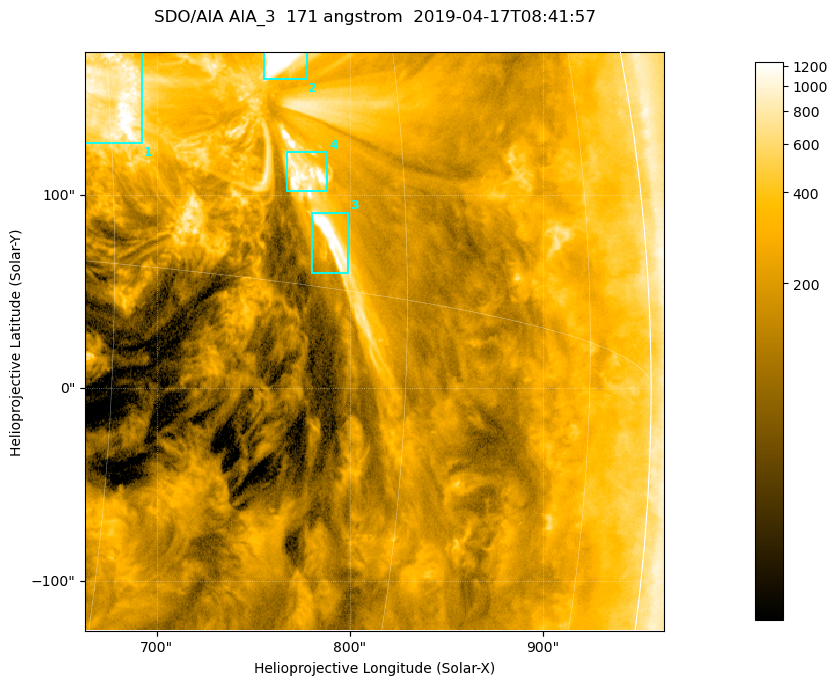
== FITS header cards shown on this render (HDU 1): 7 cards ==
TELESCOP= 'SDO/AIA '           / For AIA: SDO/AIA
INSTRUME= 'AIA_3   '           / For AIA: AIA_ATA1, AIA_ATA2, AIA_ATA3 or AIA_AT
WAVELNTH=                  171 / [angstrom] Wavelength
WAVEUNIT= 'angstrom'           / Wavelength unit: angstrom
DATE-OBS= '2019-04-17T08:41:57.347' / [ISO] Date when observation started; ISO 8
CTYPE1  = 'HPLN-TAN'           / CTYPE1; Typically HPLN
CTYPE2  = 'HPLT-TAN'           / CTYPE2; Typically HPLT

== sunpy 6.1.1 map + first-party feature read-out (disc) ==
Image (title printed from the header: SDO/AIA AIA_3  171 angstrom  2019-04-17T08:41:57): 500 x 500 px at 0.599 arcsec/px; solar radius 956 arcsec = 1595 px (partial field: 3.0% of the solar disc is inside the frame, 96% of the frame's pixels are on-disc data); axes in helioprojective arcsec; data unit not stated in the header (colour bar unlabelled)
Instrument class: DISC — disc imager (sunpy class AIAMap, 171 A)
Bright regions (active regions / flare kernels): reference = the on-disc median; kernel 5 px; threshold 5 sigma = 577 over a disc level ~194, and >= 1.15x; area >= 250 px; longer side >= 6 px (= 3.6 arcsec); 4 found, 4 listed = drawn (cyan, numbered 1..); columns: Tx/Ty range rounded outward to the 2 arcsec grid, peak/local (2 s.f.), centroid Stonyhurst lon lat
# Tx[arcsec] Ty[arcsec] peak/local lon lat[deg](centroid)
1 662..694 126..174 8.9 +45 +5
2 754..778 160..174 14 +53 +7
3 780..800 58..92 9.7 +56 +2
4 766..790 102..122 7.9 +54 +3
Off-limb structures (1.02-1.3 R_sun): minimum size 125 px: none found